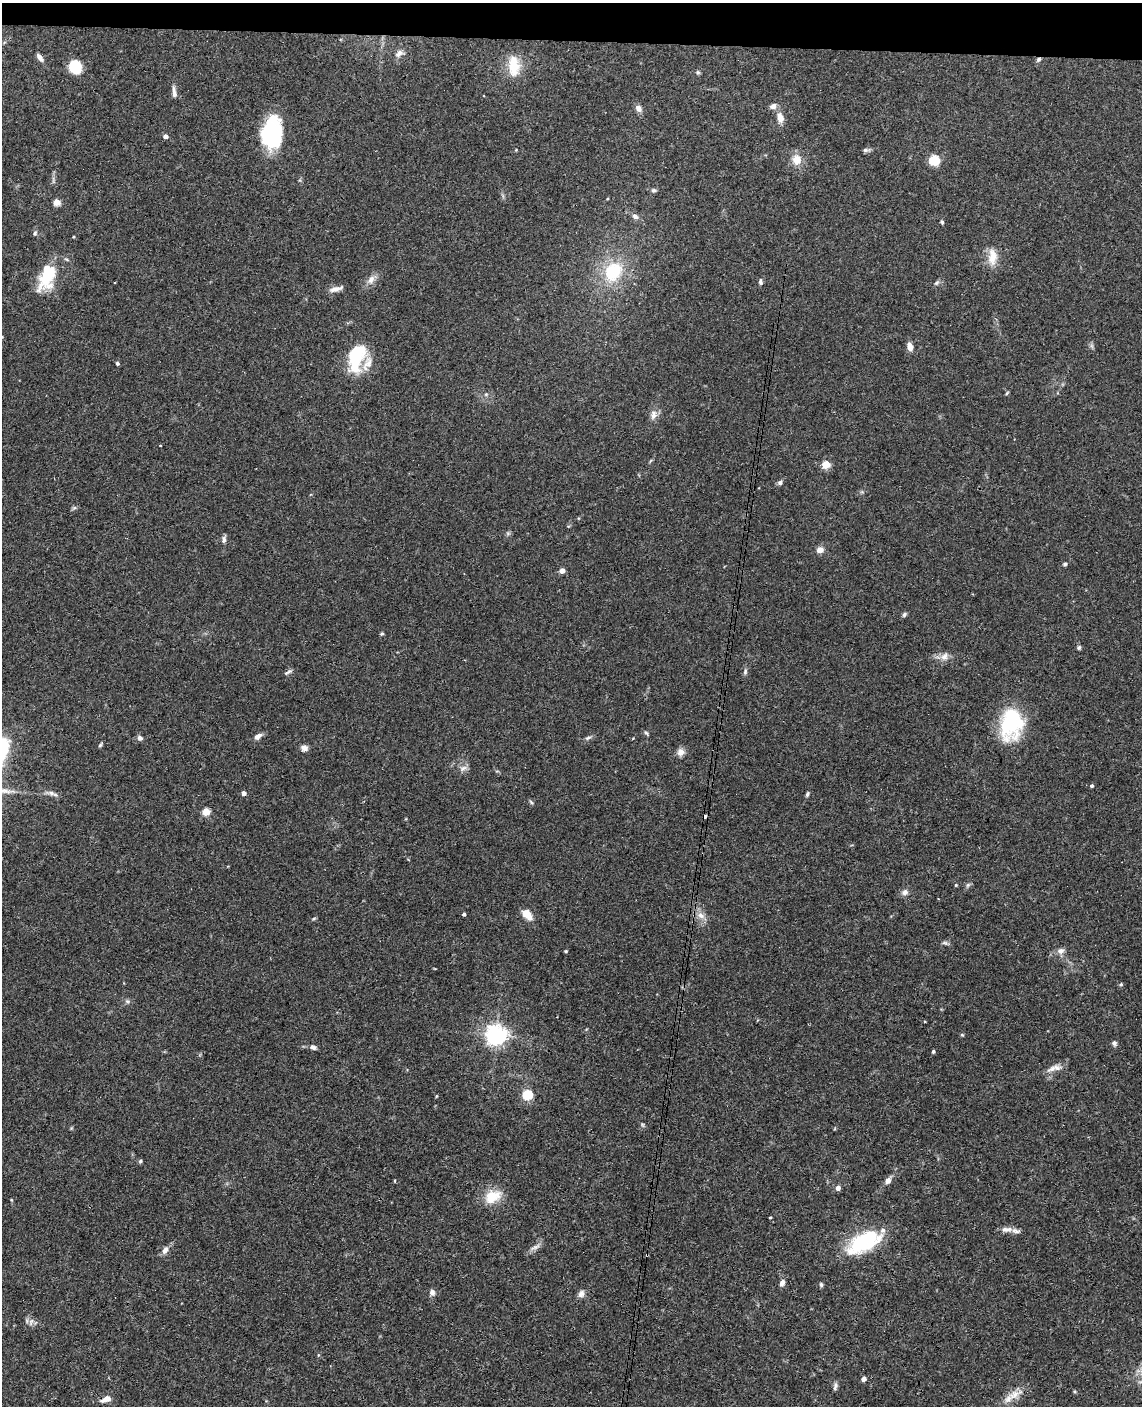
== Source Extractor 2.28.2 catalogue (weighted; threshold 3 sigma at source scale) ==
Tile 2 of 4 x 3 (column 2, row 1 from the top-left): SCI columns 1150-2289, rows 2972-4375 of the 4579 x 4650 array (HDU 1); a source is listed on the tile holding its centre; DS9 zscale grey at full resolution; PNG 1144 x 1408 px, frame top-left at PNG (2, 3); no overlay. Shown black and unused: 3% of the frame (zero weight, under 3 of 4 exposures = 6% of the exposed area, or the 3 px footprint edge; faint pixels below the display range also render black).
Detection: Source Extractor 2.28.2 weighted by HDU 2 'WHT'; one run over the whole footprint, this tile lists its part. Background 0.062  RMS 0.0055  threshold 0.0245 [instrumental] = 3 sigma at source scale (4.5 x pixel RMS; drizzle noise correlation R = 1.50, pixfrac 1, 0.05/0.05 arcsec/px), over >= 5 px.
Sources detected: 117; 1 inside a brighter object's white glare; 3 cosmic-ray / hot-pixel residue — not listed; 2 inside a brighter listed object's ellipse — not listed separately; the other 111 listed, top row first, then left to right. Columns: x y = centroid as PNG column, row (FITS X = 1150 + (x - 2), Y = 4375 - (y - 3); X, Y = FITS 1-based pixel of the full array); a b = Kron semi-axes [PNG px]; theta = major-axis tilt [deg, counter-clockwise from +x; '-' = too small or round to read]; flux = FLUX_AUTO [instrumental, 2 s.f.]
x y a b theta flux
399 53 14 8 24 3.4
40 57 11 6 -53 2.4
1038 59 7 5 47 1.3
514 66 24 14 -86 15
75 67 11 9 -60 19
698 72 6 5 - 0.83
174 93 12 6 -85 2.3
773 106 9 7 20 2.5
638 108 9 7 -55 2.8
780 118 11 7 -74 5.3
165 136 4 4 - 3
270 137 24 17 -52 39
516 150 4 4 - 0.43
866 150 11 5 0 1.4
796 160 13 12 - 7.1
934 160 5 5 - 46
53 180 12 3 -81 1.3
654 190 7 6 - 1.3
607 199 4 3 - 0.49
57 202 4 4 - 12
635 216 9 6 -35 2.2
942 222 5 4 - 0.82
35 233 8 5 63 1.1
992 257 24 12 -90 8.2
613 271 27 21 58 29
48 276 38 18 63 23
371 280 14 9 56 3.9
760 282 9 5 -88 1.3
937 283 9 5 44 1.3
336 289 17 6 14 3.4
910 346 9 5 -76 4.5
1092 346 7 4 -71 1
356 358 35 19 74 27
117 363 4 3 - 1.2
1007 393 7 3 54 0.61
486 394 6 5 - 1
653 415 14 9 83 3.8
160 445 3 2 - 0.34
650 461 6 3 70 0.61
826 465 5 4 - 21
780 482 7 5 36 1.5
74 508 7 5 41 0.98
508 533 6 6 - 0.99
224 539 9 6 84 1.7
820 550 4 4 - 8.9
1065 564 6 4 16 0.93
562 571 4 4 - 5.1
904 614 7 5 52 1.2
382 634 5 4 - 0.78
1079 648 6 4 50 0.93
944 656 13 10 52 3.7
288 672 12 4 30 1.3
745 672 9 5 84 1.4
1011 724 36 26 80 41
646 733 8 4 -46 0.97
258 736 10 6 38 2.5
140 738 6 6 - 1.9
588 738 9 5 24 1.4
100 745 7 4 49 0.86
304 748 8 7 - 2.5
681 752 10 9 - 3.3
463 768 13 7 22 2.5
1092 786 4 3 - 1.1
51 793 16 6 -11 2.6
244 793 4 4 - 2.4
807 794 7 4 63 1
531 802 7 4 -46 0.81
206 812 5 4 - 17
956 885 4 4 - 0.52
968 885 7 5 45 1.2
905 892 8 7 - 2.5
464 914 3 3 - 1.1
527 914 12 7 -47 8.4
701 915 12 9 -28 4.3
314 918 7 3 19 0.67
945 943 8 5 -17 1.2
565 951 4 3 - 0.63
1061 951 11 8 13 2.6
1121 984 5 4 - 0.76
127 1001 7 5 19 1.2
496 1035 7 7 - 350
962 1035 5 4 - 0.62
1114 1043 8 6 -77 1.4
313 1047 8 6 -15 1.8
933 1051 4 3 - 1
1053 1068 21 7 34 4.6
527 1094 5 5 - 42
436 1096 3 3 - 0.5
642 1124 6 4 -19 0.74
140 1161 6 5 - 0.85
888 1180 8 6 51 3.4
395 1181 4 2 - 0.57
838 1188 5 5 - 2.9
493 1196 24 16 23 12
11 1200 4 3 - 0.49
770 1217 3 2 - 0.5
1007 1229 17 7 -1 3.4
864 1242 41 19 27 41
535 1247 19 5 29 2.6
165 1250 11 7 64 2.8
647 1255 3 3 - 0.52
782 1283 8 5 67 2.4
821 1285 6 4 -84 1
432 1292 9 7 -89 2.2
581 1294 11 8 60 2.4
31 1322 11 5 72 2.2
318 1355 5 3 - 0.55
864 1379 4 4 - 3.1
835 1386 11 5 77 1.5
1014 1395 25 11 25 7.5
106 1399 12 6 21 4.7
Overlapping masked pixels (flux is a lower limit): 2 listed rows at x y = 1038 59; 647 1255